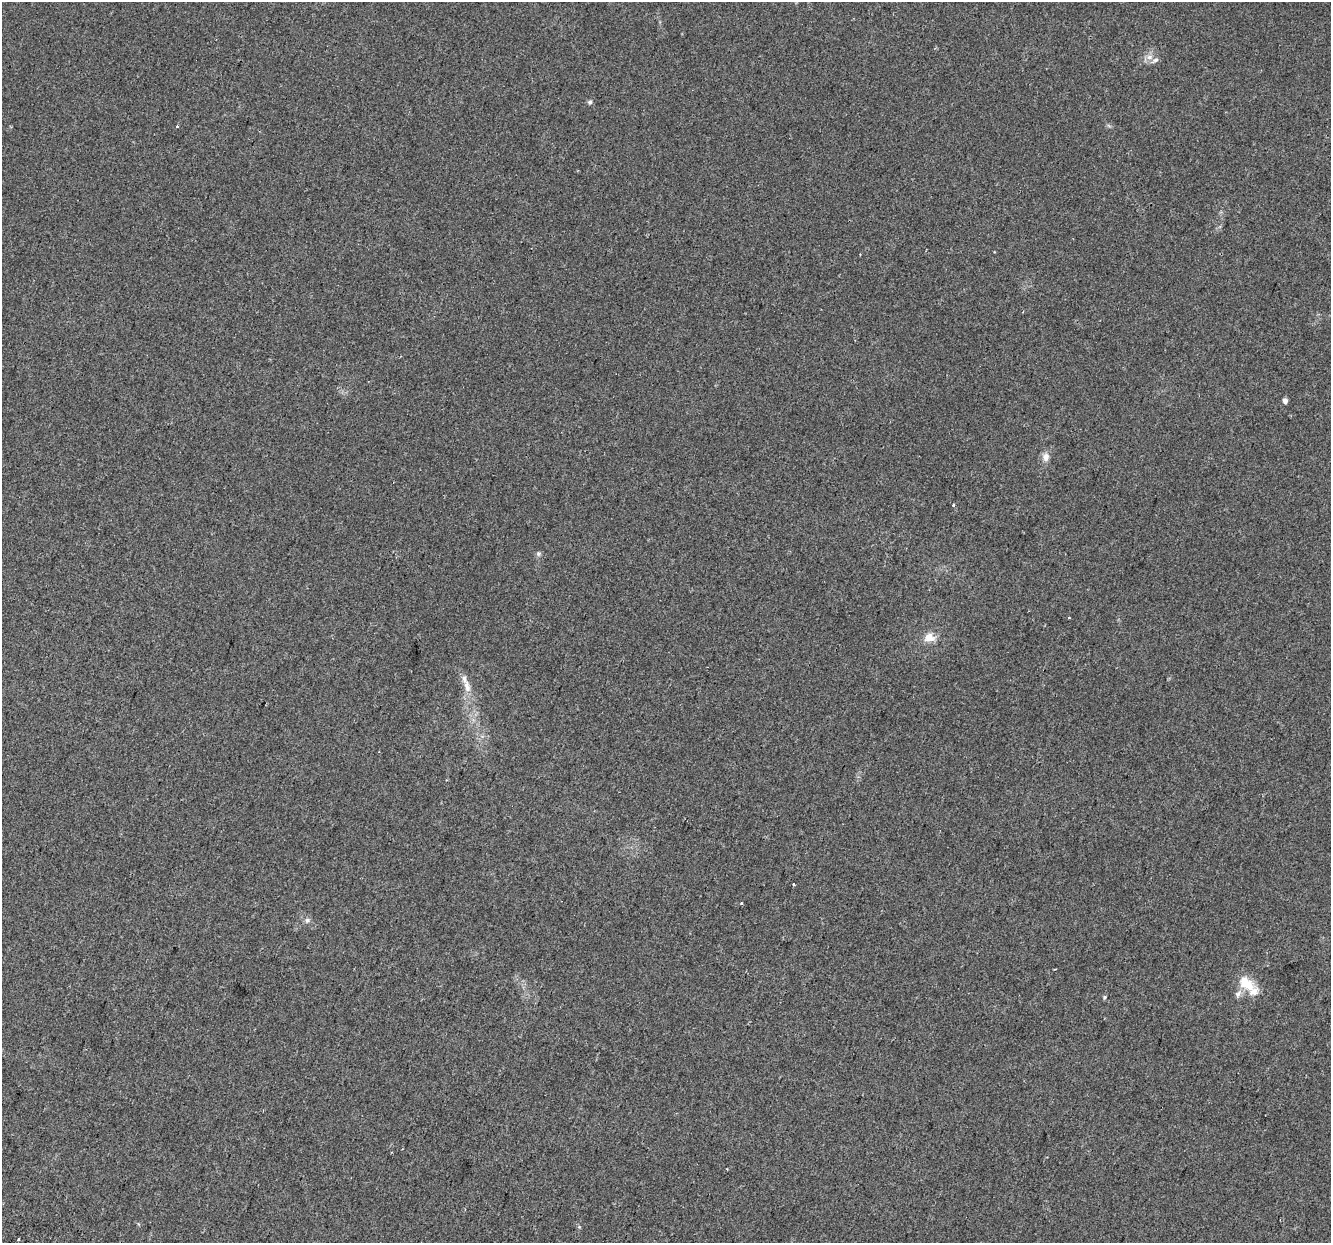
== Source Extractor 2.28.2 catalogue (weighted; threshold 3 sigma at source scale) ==
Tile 7 of 4 x 4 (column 3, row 2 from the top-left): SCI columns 2718-4046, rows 2828-4068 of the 5427 x 5594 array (HDU 1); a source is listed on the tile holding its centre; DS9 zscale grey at full resolution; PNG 1333 x 1245 px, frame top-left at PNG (2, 2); no overlay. Shown black and unused: <1% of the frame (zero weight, under 2 of 3 exposures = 4% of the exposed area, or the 3 px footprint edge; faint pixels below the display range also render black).
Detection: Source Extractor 2.28.2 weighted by HDU 2 'WHT'; one run over the whole footprint, this tile lists its part. Background 0.0371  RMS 0.0054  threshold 0.0245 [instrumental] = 3 sigma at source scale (4.5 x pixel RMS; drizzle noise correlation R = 1.50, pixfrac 1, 0.0396/0.0396 arcsec/px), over >= 5 px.
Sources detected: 22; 1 cosmic-ray / hot-pixel residue — not listed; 5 inside a brighter listed object's ellipse — not listed separately; the other 16 listed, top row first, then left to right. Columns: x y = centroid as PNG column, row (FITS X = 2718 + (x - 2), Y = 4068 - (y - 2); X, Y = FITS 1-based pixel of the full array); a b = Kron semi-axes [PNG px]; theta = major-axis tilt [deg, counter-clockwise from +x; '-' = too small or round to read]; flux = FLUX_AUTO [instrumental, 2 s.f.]
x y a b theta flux
1149 57 9 7 16 2.6
590 102 6 6 - 1.1
177 126 3 3 - 1.1
1285 401 5 5 - 2
1046 457 11 9 80 3.2
953 505 3 3 - 0.67
538 554 7 5 -70 1.1
1069 618 4 2 - 0.45
929 637 10 9 - 5.9
467 686 18 9 -76 5.1
794 884 3 3 - 0.94
741 903 3 3 - 1.5
307 920 8 6 35 1.5
1244 981 18 16 -76 8.8
1104 997 5 5 - 0.66
18 1239 3 2 - 0.69